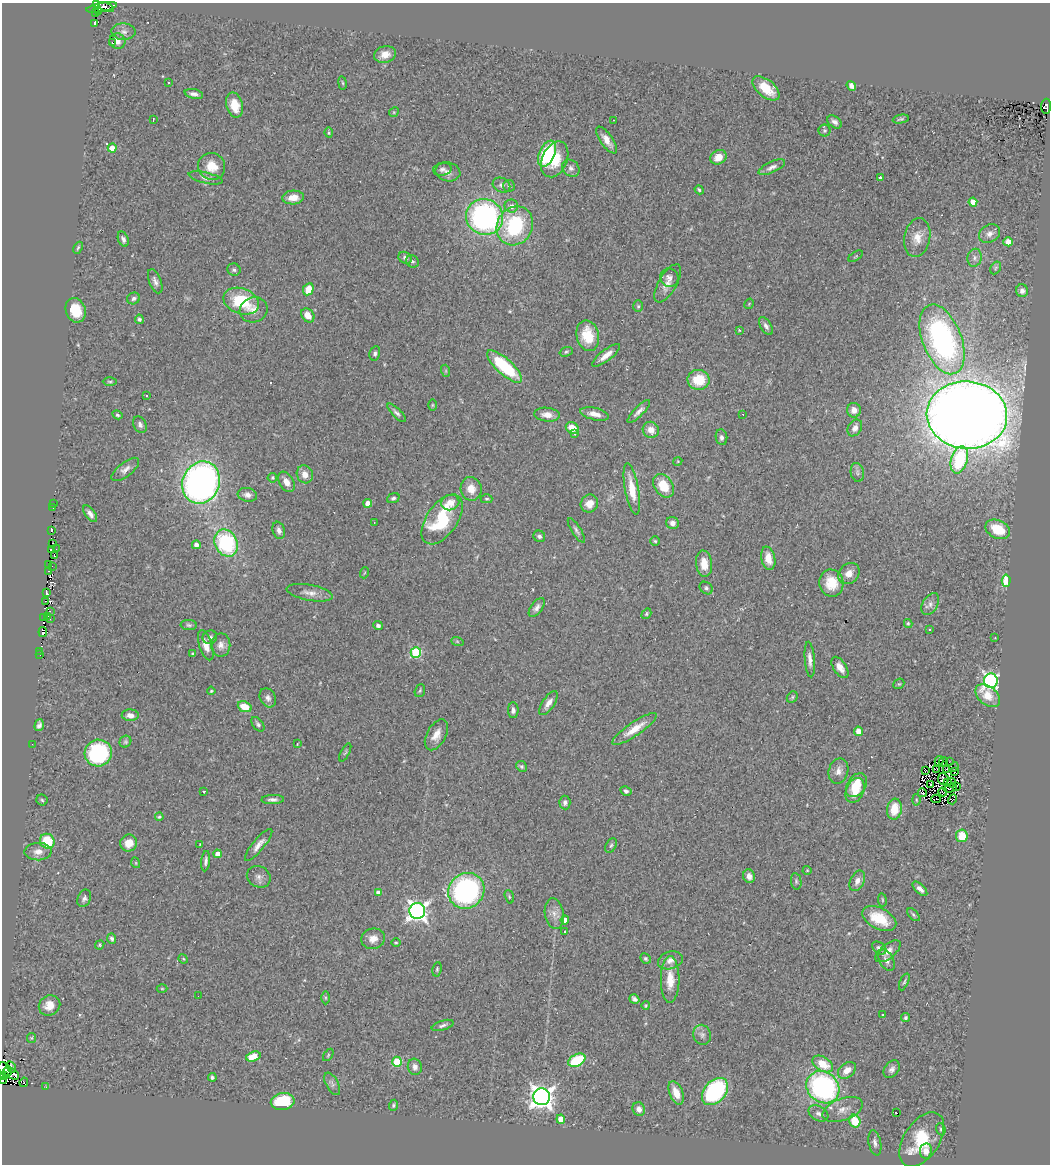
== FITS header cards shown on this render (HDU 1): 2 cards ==
NAXIS1  =                 1048
NAXIS2  =                 1162

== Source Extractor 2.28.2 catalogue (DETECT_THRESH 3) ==
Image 1048 x 1162 px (HDU 1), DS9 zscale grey, 1 PNG px = 1 image px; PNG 1052 x 1166 px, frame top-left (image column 1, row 1162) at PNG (2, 3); each listed source drawn as its Kron ellipse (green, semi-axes under 4 px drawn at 4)
Background 0.749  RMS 0.057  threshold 0.17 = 3 sigma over >= 5 px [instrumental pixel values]
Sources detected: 315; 14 with non-positive FLUX_AUTO (blend fragments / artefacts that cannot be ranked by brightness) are neither listed nor drawn; the other 301 listed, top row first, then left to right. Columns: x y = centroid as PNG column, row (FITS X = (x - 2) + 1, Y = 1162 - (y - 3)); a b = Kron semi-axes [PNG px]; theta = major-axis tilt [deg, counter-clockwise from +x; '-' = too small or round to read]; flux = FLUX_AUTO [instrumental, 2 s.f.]
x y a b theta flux
97 4 3 3 - 110
101 7 15 3 11 5.7
106 7 8 3 -23 34
99 12 3 2 - 15
96 13 3 3 - 19
94 23 3 2 - 23
124 32 12 8 -2 22
117 41 8 7 - 17
112 43 3 2 - 13
385 54 11 8 14 35
169 82 3 3 - 4.9
342 83 6 3 -81 4.4
851 86 5 4 - 16
766 88 16 8 -39 98
194 94 9 4 -12 16
234 105 13 8 -76 70
1046 106 7 5 88 91
394 112 5 4 - 4.6
153 119 3 2 - 4.1
901 119 8 3 12 7.1
614 120 2 2 - 2.7
835 122 8 5 -38 16
825 130 6 6 - 7.5
329 133 5 4 - 5.6
607 140 16 6 -55 36
112 148 4 4 - 64
547 154 14 8 66 280
718 157 8 7 - 47
555 159 19 12 66 110
212 166 14 13 - 66
772 167 14 5 24 17
571 168 9 7 -45 15
442 169 9 6 10 13
448 172 12 9 -10 23
880 177 3 3 - 8.6
206 178 17 5 -13 18
501 185 9 7 -24 16
509 186 6 6 - 6.7
699 190 5 3 - 6.5
293 198 11 7 3 38
973 202 4 4 - 55
511 206 6 6 - 20
484 217 19 17 -24 880
515 226 20 17 59 310
989 234 11 8 29 22
917 238 19 13 79 54
123 239 8 5 -67 12
1008 242 5 4 - 26
78 248 6 3 64 6.2
856 256 8 3 32 4.4
405 258 7 5 -30 15
975 258 9 7 78 15
412 261 7 6 - 9.1
996 268 7 5 60 7.1
234 270 7 6 - 9.9
669 278 9 9 - 18
155 281 13 6 -68 16
668 283 21 9 60 34
308 289 6 5 - 61
1022 291 6 6 - 17
134 298 6 5 - 10
241 301 18 12 -20 200
749 304 5 3 - 3.3
638 306 6 5 - 6.4
76 310 12 9 -70 93
254 310 14 12 19 36
308 315 7 6 - 40
139 319 5 4 - 8
766 326 10 5 -57 15
739 330 4 3 - 2.9
588 336 15 11 -77 110
942 339 36 19 -69 930
566 352 7 4 18 6.5
375 353 7 5 75 9.5
606 355 17 5 38 36
505 367 22 8 -43 280
446 371 6 4 -72 5.4
698 380 11 10 - 110
110 382 7 3 0 5
146 395 3 3 - 12
432 405 6 4 90 3.9
854 410 7 7 - 30
639 411 15 4 46 19
397 413 12 4 -45 12
595 414 15 6 -12 33
743 414 2 2 - 2.2
117 415 5 4 - 6.6
547 415 13 7 -6 30
967 415 40 33 -4 10000
140 424 9 6 -64 13
572 428 7 5 -36 53
855 428 9 6 57 20
651 430 8 8 - 35
575 434 3 3 - 3.6
721 437 8 5 -81 13
959 460 14 8 73 250
678 461 4 3 - 3.4
125 469 16 7 38 23
857 472 9 6 -80 13
305 474 9 8 - 36
272 478 5 4 - 6.4
201 482 21 18 68 1700
286 482 11 7 -59 29
663 486 13 9 -56 95
471 489 12 10 -77 50
632 489 26 7 -80 81
247 495 10 7 -10 17
393 498 6 4 21 9.6
487 499 6 4 0 5.2
54 503 2 2 - 5.2
368 503 4 4 - 46
450 503 9 7 14 38
589 504 9 8 - 36
53 508 2 2 - 2.6
90 514 10 5 -53 18
442 519 28 15 55 250
374 522 3 3 - 3.2
672 523 6 6 - 20
998 529 13 9 -25 110
279 530 9 6 -72 16
576 530 14 4 -58 12
52 531 4 3 - 50
539 536 6 5 - 11
655 541 5 4 - 5.4
52 543 2 2 - 27
226 543 14 11 -64 380
196 545 4 4 - 20
56 549 2 2 - 7.8
51 550 3 2 - 40
54 556 3 3 - 11
768 558 12 6 -78 47
704 564 13 8 -84 55
48 565 2 2 - 44
53 566 3 2 - 6.8
48 571 3 2 - 4.9
364 573 5 3 - 3.7
849 573 12 9 44 36
1006 581 6 4 86 86
831 583 14 12 -77 94
706 588 7 5 -41 9.2
46 593 4 3 - 35
310 593 23 8 -10 32
45 601 3 2 - 17
930 604 12 7 59 19
537 608 11 5 53 17
50 611 3 2 - 4.5
646 614 6 4 57 5.6
48 616 2 2 - 1.6
44 618 3 2 - 20
50 619 2 2 - 3.8
908 623 4 3 - 4.9
189 625 8 5 -3 8.7
378 626 5 4 - 12
929 629 3 3 - 9.8
43 632 5 4 - 81
210 637 7 6 - 13
995 638 3 2 - 5.8
457 641 6 4 -19 5.4
206 645 15 6 -72 37
221 645 11 9 90 25
40 651 2 2 - 2.7
416 652 5 5 - 280
193 654 4 3 - 5.2
40 655 2 2 - 7
810 659 18 5 -85 21
840 667 12 6 -57 31
991 681 7 6 - 1200
899 684 6 5 - 4.3
211 691 4 4 - 4.3
420 691 7 5 69 5.5
988 696 14 9 -39 63
792 697 6 5 - 6.2
268 698 10 7 -61 16
548 703 14 6 56 28
245 707 7 5 -21 69
513 710 8 5 90 13
130 715 8 6 -2 26
258 724 8 5 -51 8.8
39 725 6 4 74 12
635 729 26 7 34 65
858 731 5 4 - 30
436 735 17 9 61 38
125 742 6 5 - 6.7
32 744 2 2 - 72
297 744 4 2 - 3
345 752 10 4 62 7.1
98 753 14 13 - 380
939 761 5 2 - 4.1
943 762 5 2 - 6.2
949 762 2 2 - 3.1
521 766 5 5 - 6.8
954 767 5 3 - 10
936 769 4 2 - 0.86
947 769 2 2 - 5
926 770 2 2 - 4.7
838 771 13 9 74 26
954 771 3 2 - 2.5
943 779 5 5 - 10
948 783 2 2 - 2.9
951 783 5 2 - 2.2
856 785 13 9 55 88
930 785 4 3 - 6.5
956 786 4 2 - 2.2
950 788 7 2 15 0.15
855 790 13 9 66 69
204 791 3 3 - 5.8
626 791 6 4 -30 10
943 792 4 4 - 1.8
922 793 4 2 - 3.6
936 799 4 2 - 5.9
952 799 5 3 - 22
42 800 6 5 - 5.7
273 800 11 4 1 15
916 800 5 3 - 3.9
565 803 7 5 -84 11
894 809 10 7 81 76
159 817 4 4 - 5.1
962 836 6 6 - 85
47 841 8 7 - 130
129 843 9 8 - 46
200 844 3 2 - 2.6
259 845 20 6 50 29
611 845 8 5 62 7.1
38 852 13 8 1 30
218 854 4 4 - 34
206 861 10 4 83 12
136 863 5 3 - 3.7
807 870 4 4 - 3.7
749 876 7 6 - 21
259 877 12 10 -29 21
796 881 8 5 -81 7.6
857 881 11 7 64 25
920 889 9 4 -44 16
466 891 19 17 40 800
378 892 4 4 - 21
509 897 7 4 -72 5.8
84 898 9 6 66 12
882 900 7 3 -81 4.6
417 911 8 8 - 2000
554 914 15 9 -81 30
913 915 8 4 -46 7
879 918 18 10 -27 110
565 920 4 4 - 29
565 931 3 2 - 3.5
112 939 5 4 - 9
373 939 12 10 16 32
396 943 5 3 - 3.9
100 945 5 4 - 5
879 948 8 5 -36 13
888 951 15 7 38 27
646 958 5 5 - 7.8
183 959 5 4 - 4.1
670 960 12 9 16 25
886 960 11 7 -60 18
437 969 7 4 81 6.1
670 980 23 9 90 68
904 982 9 4 66 6.4
162 989 5 3 - 3.5
198 996 2 2 - 2
325 998 6 4 -89 5.7
634 999 5 4 - 11
49 1005 11 9 31 46
646 1006 4 3 - 4.1
883 1015 2 2 - 4.4
906 1018 4 4 - 7.7
443 1025 11 4 17 11
702 1035 10 8 -69 18
31 1038 5 4 - 4
328 1055 7 3 55 4.9
253 1056 7 4 17 100
577 1060 9 6 28 200
397 1062 5 4 - 180
823 1064 11 7 -31 81
11 1067 6 3 -61 77
415 1067 8 7 - 18
5 1069 8 5 -50 720
892 1069 10 7 53 17
847 1070 10 7 39 38
11 1073 9 5 -33 25
3 1075 3 2 - 20
212 1077 4 4 - 6.9
2 1081 4 2 - 28
24 1082 5 3 - 92
332 1084 12 6 -61 14
46 1087 3 3 - 7.6
823 1087 17 15 -39 770
715 1091 15 10 49 440
676 1093 12 6 -68 46
542 1097 8 8 - 3100
283 1102 12 8 9 180
394 1105 5 4 - 6.2
639 1109 7 6 - 20
843 1110 21 11 20 47
897 1113 3 2 - 25
818 1114 10 7 -29 16
561 1119 4 4 - 49
855 1121 6 5 - 100
941 1129 6 4 -69 5.9
922 1140 30 17 56 190
875 1143 13 6 -79 17
926 1151 7 6 - 28
At the frame edge (FLAGS 8, measured only in part): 4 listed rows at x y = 97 4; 5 1069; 3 1075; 2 1081
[14 non-positive-flux detections neither listed nor drawn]